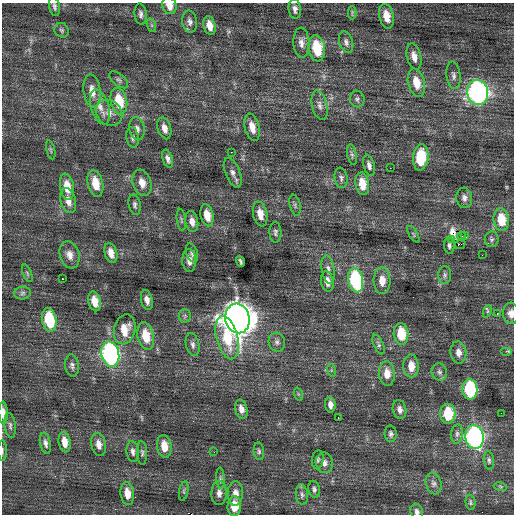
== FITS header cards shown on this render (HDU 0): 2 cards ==
NAXIS1  =                  512 / Axis length
NAXIS2  =                  512 / Axis length

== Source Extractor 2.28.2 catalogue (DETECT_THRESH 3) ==
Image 512 x 512 px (HDU 0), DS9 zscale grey, 1 PNG px = 1 image px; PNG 516 x 516 px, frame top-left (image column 1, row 512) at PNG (2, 3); each listed source drawn as its Kron ellipse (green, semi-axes under 4 px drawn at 4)
Background 0.184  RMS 0.78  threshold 2.34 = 3 sigma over >= 5 px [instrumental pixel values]
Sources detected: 132; all 132 listed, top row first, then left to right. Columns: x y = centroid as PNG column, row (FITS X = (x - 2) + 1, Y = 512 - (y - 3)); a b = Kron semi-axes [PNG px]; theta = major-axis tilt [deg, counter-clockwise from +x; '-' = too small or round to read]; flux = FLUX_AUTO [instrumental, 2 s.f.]
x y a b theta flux
54 6 9 5 -80 150
169 6 8 7 - 480
295 9 10 6 -83 230
352 13 6 3 -89 78
141 14 11 6 -82 190
386 16 12 7 -76 680
190 22 11 7 -81 220
151 25 7 4 -70 96
210 25 10 6 -74 540
62 30 7 7 - 120
346 42 11 6 -73 210
301 43 15 8 -86 360
317 48 13 8 -81 2300
414 56 13 7 -76 420
454 75 14 7 -84 240
119 80 11 5 -40 140
416 83 14 8 -76 930
92 91 16 8 -82 590
478 92 13 10 -79 17000
357 99 8 7 - 160
119 101 13 8 -77 1800
320 105 15 7 -76 330
100 107 18 9 -72 510
109 113 14 12 -44 490
252 127 14 7 -76 610
164 128 11 6 -74 380
137 129 11 7 -80 250
133 138 10 6 -80 170
51 150 10 3 -75 72
231 152 2 2 - 130
352 155 10 4 -78 120
421 157 13 7 83 1800
168 159 9 5 -70 210
369 165 11 5 -74 210
390 168 2 2 - 190
233 173 16 7 -68 290
341 178 10 6 -81 160
95 183 13 7 -78 990
142 183 13 9 -72 510
362 184 11 7 -81 830
67 187 13 7 -80 880
464 198 10 8 -83 240
68 201 13 7 -74 480
135 205 10 6 -78 150
295 205 10 5 -77 140
260 214 12 7 -79 630
207 215 11 6 -77 720
181 220 11 4 -82 110
501 220 11 7 -84 1400
192 221 11 6 -80 350
275 232 10 6 -89 160
413 234 9 3 -58 79
465 235 3 3 - 5700
461 236 4 3 - 68
451 239 3 2 - 100000
492 239 8 7 - 130
460 244 5 2 - 430
449 246 8 5 -86 120
111 253 10 6 -74 430
192 253 10 5 -72 170
70 255 14 9 -72 440
482 255 2 2 - 34
189 260 11 7 -88 350
240 261 6 3 -69 110
328 269 15 6 -82 280
27 273 9 4 -69 94
445 275 9 6 89 150
62 278 3 3 - 320
356 280 12 7 -79 6000
327 281 10 6 -80 360
382 281 13 8 -87 570
22 293 8 6 4 160
147 300 10 5 -78 280
94 301 10 6 -76 630
487 311 6 4 65 78
511 313 11 8 -86 340
497 314 3 2 - 62
185 316 6 6 - 130
237 318 15 12 -76 93000
49 320 12 7 -79 2900
125 329 15 10 76 960
401 334 11 7 -86 1600
146 336 14 8 -79 1200
227 338 22 10 -75 2200
277 342 9 8 - 230
193 345 11 6 -77 230
379 345 10 4 -65 130
506 351 6 4 0 150
458 352 11 8 -84 360
110 354 13 9 -78 13000
72 366 11 7 -83 200
411 366 11 7 -88 660
331 370 6 4 -72 75
439 372 8 7 - 200
387 374 12 8 -86 630
470 389 10 7 -88 4800
298 394 7 4 -71 76
330 405 8 5 -84 300
241 409 9 6 -76 310
400 409 10 6 -78 250
3 413 11 4 -88 340
501 413 2 2 - 26
448 414 10 7 90 1800
338 418 2 2 - 140
10 426 12 5 -83 160
391 434 8 6 -87 140
457 434 10 6 83 160
474 437 12 9 -81 15000
65 442 10 6 -82 490
45 443 11 5 -78 200
99 444 12 7 -78 380
164 446 11 7 -82 780
2 450 10 3 90 88
259 451 9 5 -83 120
133 452 10 6 -84 200
214 452 2 2 - 28
142 453 12 5 -87 140
318 460 9 6 83 130
489 460 9 5 -84 130
324 463 10 8 -81 270
220 478 11 4 -86 130
434 483 11 7 -72 230
500 486 6 4 -19 76
314 489 8 5 -79 140
184 491 10 4 80 96
219 493 12 7 89 310
235 493 12 7 89 400
127 494 11 7 -83 670
302 495 10 6 -83 160
470 502 8 5 -84 90
234 506 10 7 87 950
417 512 8 6 -69 170
At the frame edge (FLAGS 8, measured only in part): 6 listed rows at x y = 54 6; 169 6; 511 313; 3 413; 2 450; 417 512